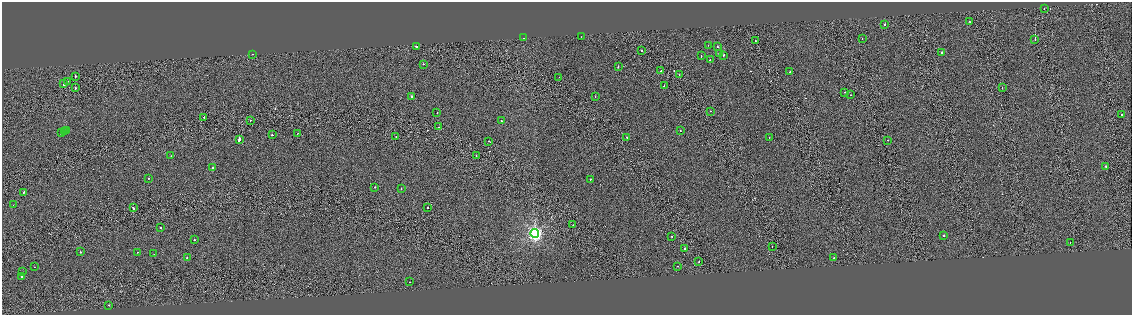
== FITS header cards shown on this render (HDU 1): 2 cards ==
NAXIS1  =                 2260
NAXIS2  =                  625

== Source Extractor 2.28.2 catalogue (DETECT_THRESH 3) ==
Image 2260 x 625 px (HDU 1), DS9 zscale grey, zoomed out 1/2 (1 PNG px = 2 x 2 image px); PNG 1134 x 317 px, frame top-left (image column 1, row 625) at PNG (2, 2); each listed source drawn as its Kron ellipse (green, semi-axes under 4 px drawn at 4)
Background -16.2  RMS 7.8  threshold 23.5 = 3 sigma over >= 5 px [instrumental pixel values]
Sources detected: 101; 15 cannot appear on this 1/2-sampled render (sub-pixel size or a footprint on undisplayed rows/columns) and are neither listed nor drawn; the other 86 listed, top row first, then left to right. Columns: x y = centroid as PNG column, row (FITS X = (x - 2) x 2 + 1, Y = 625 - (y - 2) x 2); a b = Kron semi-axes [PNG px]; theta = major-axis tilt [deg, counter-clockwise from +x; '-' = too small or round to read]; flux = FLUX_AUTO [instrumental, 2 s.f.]
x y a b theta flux
1044 9 2 1 - 2300
969 21 2 1 - 2500
885 24 2 2 - 4800
581 37 2 1 - 2000
524 38 2 1 - 13000
862 38 2 1 - 1900
1035 40 2 1 - 23000
755 41 2 2 - 6600
708 45 2 1 - 2300
416 46 3 2 - 8000
717 47 2 2 - 2800
642 51 2 2 - 7300
942 52 2 2 - 5900
719 53 2 2 - 22000
252 54 2 1 - 730
724 55 2 2 - 6500
701 56 2 2 - 9300
710 60 2 2 - 8600
423 64 2 2 - 3500
618 67 2 2 - 4100
661 71 2 2 - 3200
790 72 2 1 - 3700
679 75 2 1 - 3000
75 76 2 2 - 4600
559 77 2 1 - 2200
67 81 2 2 - 4000
64 83 3 2 - 75000
664 86 2 2 - 9200
75 88 2 1 - 6500
1002 88 2 1 - 2800
845 92 2 2 - 4500
851 95 2 2 - 2600
411 96 2 2 - 5500
595 97 2 1 - 5000
710 111 2 1 - 2000
437 113 2 2 - 1700
1122 115 2 2 - 25000
204 117 2 2 - 3700
250 120 2 1 - 5000
501 121 2 2 - 6700
439 127 2 1 - 2600
66 131 2 2 - 5800
680 131 2 2 - 3800
64 132 3 2 - 10000
62 133 3 2 - 10000
297 134 2 1 - 2200
272 135 2 2 - 6800
396 136 2 1 - 1600
627 137 2 1 - 9500
769 138 2 1 - 1600
239 139 3 2 - 39000
887 140 2 1 - 1700
489 141 2 2 - 5000
171 156 2 2 - 4300
476 156 2 2 - 5000
1106 166 3 3 - 1800
213 168 2 2 - 12000
149 178 2 2 - 2500
591 179 2 1 - 5200
375 187 2 2 - 6800
401 189 2 2 - 2800
24 192 2 2 - 8100
13 205 2 1 - 2100
428 207 2 2 - 3900
133 208 3 2 - 10000
573 225 2 1 - 1700
160 227 2 2 - 20000
535 233 4 4 - 490000
672 236 2 1 - 13000
943 236 2 2 - 7900
194 240 2 2 - 6200
1070 242 2 1 - 1800
772 246 2 1 - 2500
684 249 2 1 - 10000
80 252 2 2 - 6100
138 252 2 1 - 2200
154 254 2 1 - 2100
187 258 2 1 - 3600
834 258 2 1 - 2000
699 262 2 1 - 7200
677 266 2 1 - 4300
34 267 2 1 - 2700
23 272 2 1 - 7300
22 277 4 2 - 39000
410 282 2 1 - 3100
109 305 2 2 - 3000
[15 sub-pixel or undisplayed-footprint detections neither listed nor drawn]